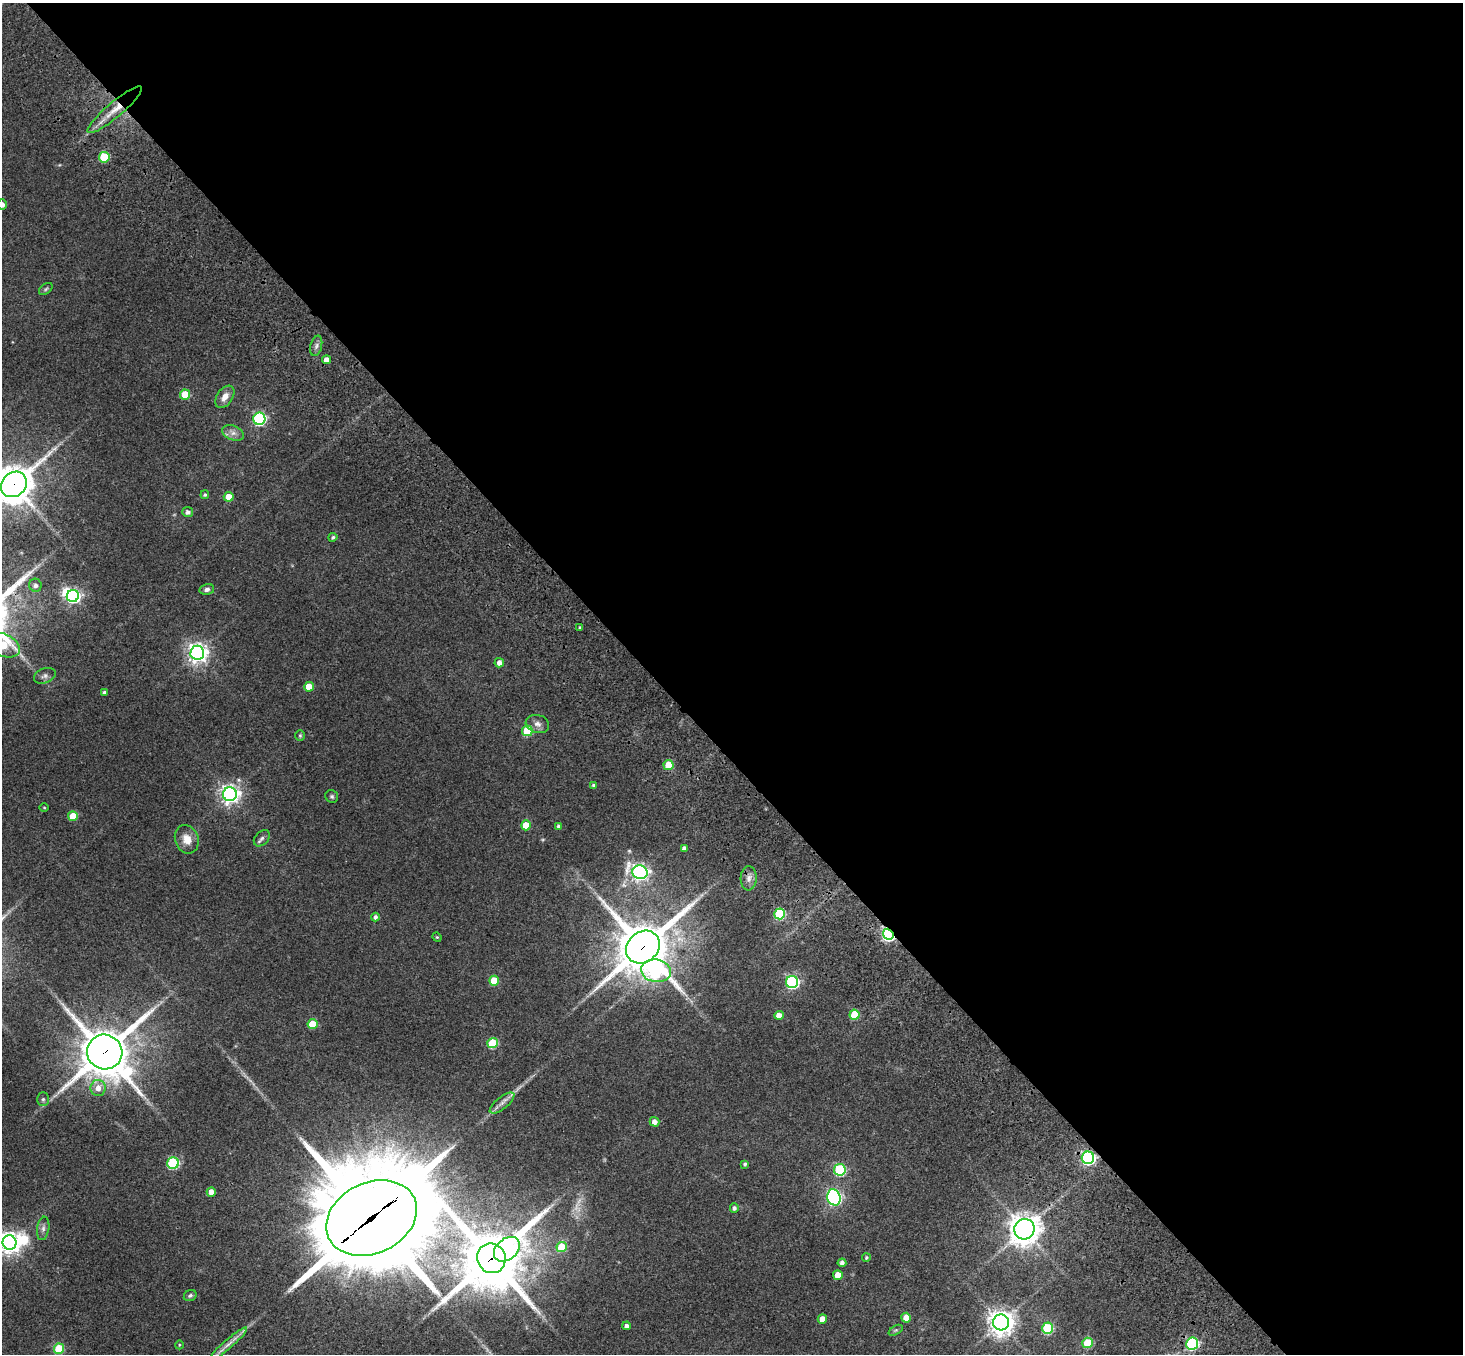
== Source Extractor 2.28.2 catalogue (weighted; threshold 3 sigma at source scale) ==
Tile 8 of 4 x 4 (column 4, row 2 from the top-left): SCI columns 4566-6026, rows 3173-4524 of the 6205 x 6204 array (HDU 1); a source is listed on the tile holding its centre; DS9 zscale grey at full resolution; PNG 1465 x 1356 px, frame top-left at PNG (2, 3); each listed source drawn as its Kron ellipse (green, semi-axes under 4 px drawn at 4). Shown black and unused: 55% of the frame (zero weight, under 3 of 4 exposures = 9% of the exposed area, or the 3 px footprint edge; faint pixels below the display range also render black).
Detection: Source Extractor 2.28.2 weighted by HDU 2 'WHT'; one run over the whole footprint, this tile lists its part. Background 0.0446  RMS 0.0054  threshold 0.0243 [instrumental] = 3 sigma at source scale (4.5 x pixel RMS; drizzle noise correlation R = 1.50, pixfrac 1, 0.05/0.05 arcsec/px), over >= 5 px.
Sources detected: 90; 1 too faint to see at this stretch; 2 inside a brighter object's white glare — neither listed nor drawn; the other 87 listed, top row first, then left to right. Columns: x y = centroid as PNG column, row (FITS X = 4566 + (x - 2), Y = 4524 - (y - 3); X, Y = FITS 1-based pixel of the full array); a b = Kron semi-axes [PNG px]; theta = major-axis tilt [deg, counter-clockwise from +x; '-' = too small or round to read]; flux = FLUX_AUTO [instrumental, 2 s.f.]
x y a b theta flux
115 110 35 7 40 10
104 157 5 5 - 23
2 204 5 5 - 2.2
46 289 8 5 37 0.92
316 346 10 5 76 2
326 360 4 4 - 4.1
185 395 5 5 - 18
225 397 12 8 56 4.4
259 419 6 6 - 89
233 433 11 7 -23 2.8
14 484 14 11 44 1300
205 495 4 4 - 0.8
229 497 5 5 - 9.5
188 512 5 5 - 2
333 537 4 4 - 0.88
35 585 6 6 - 2
207 589 7 5 11 1.7
73 596 6 6 - 120
580 628 3 3 - 0.96
3 645 18 11 -25 26
197 653 7 7 - 310
499 663 5 4 - 2.9
45 676 11 7 21 2.1
309 687 5 5 - 10
104 692 4 3 - 1.3
537 724 12 9 -16 2.9
527 731 5 5 - 26
300 735 5 5 - 0.71
668 765 5 5 - 13
593 785 4 4 - 0.98
230 794 7 7 - 270
332 796 6 6 - 1
44 807 4 3 - 0.46
73 816 5 5 - 14
526 825 5 5 - 12
559 826 4 3 - 1.5
262 838 9 6 45 1.6
187 839 14 11 -69 6.2
684 848 4 4 - 2.1
640 872 7 7 - 200
749 878 12 8 88 3.1
780 914 5 5 - 42
375 917 4 3 - 1.5
888 934 6 5 - 120
437 937 5 4 - 0.58
643 947 18 15 41 2900
656 971 15 11 -9 54
494 981 5 5 - 15
792 982 6 6 - 89
779 1015 4 4 - 5.1
855 1015 5 5 - 18
312 1024 5 5 - 15
493 1043 5 5 - 29
105 1052 18 17 - 2500
98 1088 8 7 - 4.5
43 1099 7 6 - 1.2
502 1103 15 6 39 3
654 1122 5 4 - 3.4
1088 1158 6 6 - 110
173 1163 6 5 - 59
745 1164 4 3 - 0.91
840 1170 6 6 - 53
211 1192 5 4 - 4.7
834 1197 8 6 -74 140
734 1208 5 4 - 1.4
371 1218 47 35 25 15000
43 1228 12 6 81 2
1024 1229 10 10 - 710
10 1243 7 7 - 380
562 1247 5 5 - 19
507 1249 14 10 41 210
491 1258 15 14 - 3400
866 1258 4 4 - 0.92
842 1263 4 4 - 1.7
838 1275 5 5 - 9.5
190 1296 7 5 28 1.2
906 1318 5 4 - 6.9
822 1319 5 4 - 7.2
1001 1322 8 8 - 580
627 1326 4 4 - 2.3
1047 1328 6 5 - 39
896 1330 8 4 31 0.93
1088 1343 5 5 - 22
228 1344 25 4 41 4.2
1192 1344 6 6 - 68
179 1345 4 3 - 0.43
59 1349 5 5 - 27
Overlapping masked pixels (flux is a lower limit): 8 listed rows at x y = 115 110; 14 484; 888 934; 643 947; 105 1052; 1088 1158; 371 1218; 491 1258
Isophote crosses this tile's border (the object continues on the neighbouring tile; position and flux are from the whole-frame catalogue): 4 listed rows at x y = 2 204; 14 484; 3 645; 10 1243